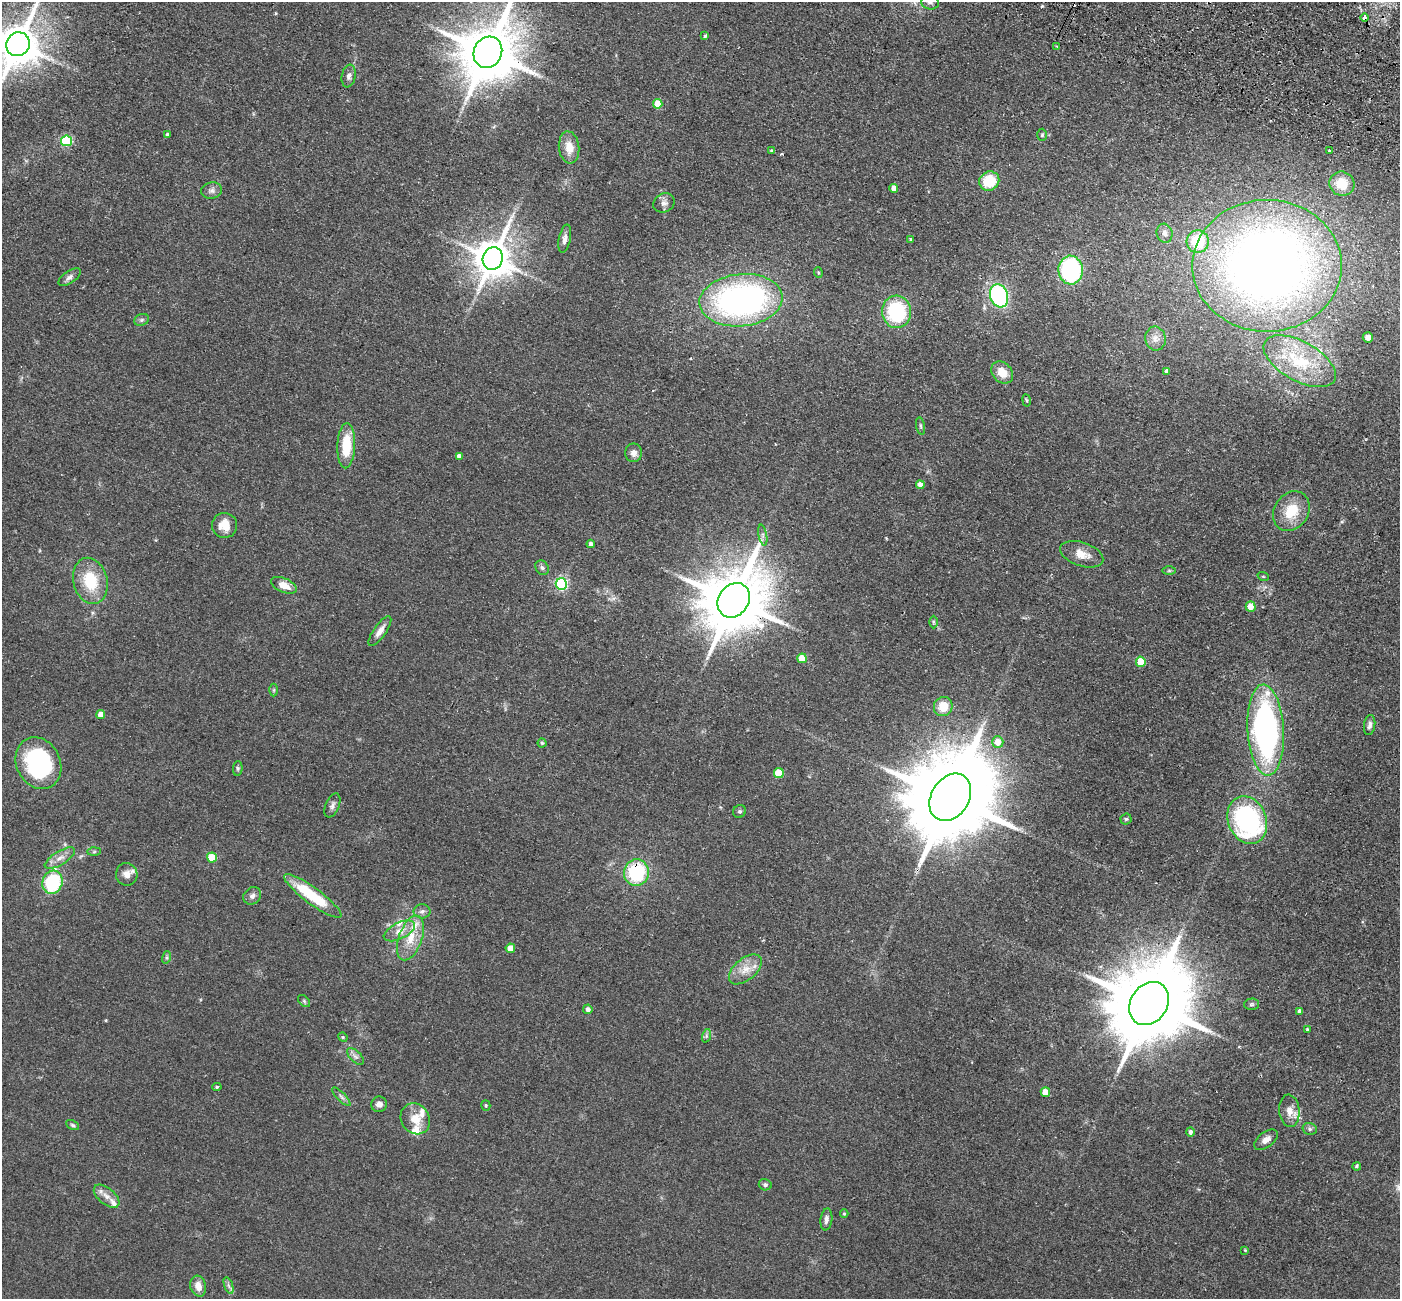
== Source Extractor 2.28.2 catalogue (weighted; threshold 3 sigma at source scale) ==
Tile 10 of 4 x 4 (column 2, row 3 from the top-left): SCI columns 1425-2822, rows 1625-2921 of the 5645 x 5710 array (HDU 1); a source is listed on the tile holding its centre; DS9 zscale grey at full resolution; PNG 1402 x 1301 px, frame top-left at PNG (2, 2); each listed source drawn as its Kron ellipse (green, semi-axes under 4 px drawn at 4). Shown black and unused: <1% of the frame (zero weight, under 2 of 3 exposures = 3% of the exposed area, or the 3 px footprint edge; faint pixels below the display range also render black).
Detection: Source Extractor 2.28.2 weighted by HDU 2 'WHT'; one run over the whole footprint, this tile lists its part. Background 0.0602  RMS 0.0078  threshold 0.0353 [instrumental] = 3 sigma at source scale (4.5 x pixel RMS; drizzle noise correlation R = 1.50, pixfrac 1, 0.05/0.05 arcsec/px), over >= 5 px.
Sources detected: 124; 1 inside a brighter object's white glare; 1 cosmic-ray / hot-pixel residue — neither listed nor drawn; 5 inside a brighter listed object's ellipse — not listed separately; the other 117 listed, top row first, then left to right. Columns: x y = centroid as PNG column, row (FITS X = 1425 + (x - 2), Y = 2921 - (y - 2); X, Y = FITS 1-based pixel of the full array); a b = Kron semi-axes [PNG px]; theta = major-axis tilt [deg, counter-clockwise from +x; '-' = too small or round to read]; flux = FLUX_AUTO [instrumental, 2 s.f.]
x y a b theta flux
930 2 9 7 -14 2.5
1364 17 4 3 - 5.4
705 36 4 3 - 1.3
18 44 12 11 - 2700
1056 46 3 2 - 0.75
488 52 16 14 64 4900
349 76 11 7 79 3.2
658 104 5 4 - 18
168 134 3 3 - 1.8
1042 135 6 5 - 1.1
66 141 5 5 - 65
569 147 16 10 -84 10
771 150 4 3 - 0.8
1329 151 3 3 - 2.7
989 181 10 9 - 26
1342 184 13 12 - 16
894 188 4 4 - 6.3
212 191 10 8 10 3.2
664 203 11 9 31 3.9
1165 233 9 8 - 3.4
565 239 14 5 79 3.9
911 239 4 3 - 0.98
1198 242 11 11 - 35
493 258 11 10 - 2100
1267 266 74 66 0 720
1071 270 14 12 -84 97
818 272 5 3 - 0.86
69 277 13 6 35 3.1
999 296 12 9 -70 100
741 300 42 26 6 240
896 312 16 14 -87 57
142 320 8 5 21 1.7
1368 337 5 5 - 3.5
1155 339 12 10 -80 5.6
1300 361 40 19 -29 41
1167 371 4 4 - 3.4
1002 373 12 9 -47 10
1027 400 6 3 -81 0.94
920 426 8 3 -79 1.2
346 446 23 8 88 23
634 453 9 8 - 3.8
459 456 4 4 - 2.4
920 485 4 4 - 5.1
1291 511 21 17 57 21
224 525 12 12 - 12
763 535 10 3 -79 1.7
591 544 4 4 - 3.4
1082 554 22 12 -19 10
542 568 8 6 -54 2.1
1169 571 7 4 0 1.1
1263 576 6 3 -19 0.71
90 581 23 17 -75 30
561 584 6 5 - 110
284 585 13 7 -22 9.3
734 600 18 15 55 6800
1251 607 5 5 - 9.2
933 622 6 4 -89 1.1
380 631 17 6 55 5.5
802 658 5 5 - 15
1141 662 5 5 - 22
274 690 6 4 89 0.96
943 706 10 9 - 13
101 714 4 4 - 8.6
1370 725 10 5 81 2.6
1266 730 45 18 -86 230
998 742 6 5 - 9.1
542 743 4 4 - 1
38 763 27 22 -63 99
238 768 7 5 86 1.4
779 773 5 5 - 25
950 797 25 19 59 15000
332 805 13 7 67 3.1
740 811 7 6 - 1.6
1126 819 5 5 - 1.1
1247 820 24 19 -69 120
94 852 7 4 2 1.2
60 858 17 7 32 5.9
212 858 5 5 - 24
636 872 13 12 - 52
127 874 11 10 - 6.2
52 882 12 10 73 55
252 896 9 8 - 3
313 896 35 8 -36 39
422 911 8 7 - 2.8
399 931 17 8 26 6.9
410 938 23 11 69 15
510 948 5 4 - 8.7
167 957 6 4 72 1.2
745 969 19 11 40 10
304 1001 7 4 -46 1.3
1149 1003 23 18 56 12000
1251 1004 7 5 1 1.6
588 1009 5 4 - 2.4
1300 1011 4 4 - 2.6
1308 1030 3 3 - 1.5
706 1036 7 4 72 1.5
343 1037 5 4 - 0.88
355 1056 10 5 -44 2.7
217 1087 5 4 - 1.1
1045 1092 5 4 - 9.8
341 1097 12 3 -45 2
379 1104 8 7 - 3.6
486 1105 5 4 - 1.1
1289 1111 16 10 -84 7.7
415 1119 16 14 -57 12
73 1125 7 4 -27 1.2
1310 1129 7 5 -15 1.8
1190 1132 5 4 - 2.3
1266 1140 13 7 36 5.3
1357 1166 4 3 - 1.5
765 1185 6 5 - 1.8
107 1196 15 8 -40 5.8
844 1214 4 4 - 0.92
826 1219 11 6 83 3.2
1245 1250 3 3 - 0.74
228 1285 9 3 -71 1.9
198 1286 10 8 -74 6.6
Overlapping masked pixels (flux is a lower limit): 4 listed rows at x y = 1364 17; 488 52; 734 600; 636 872
Isophote crosses this tile's border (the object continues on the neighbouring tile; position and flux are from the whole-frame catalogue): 3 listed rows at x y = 930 2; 18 44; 488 52